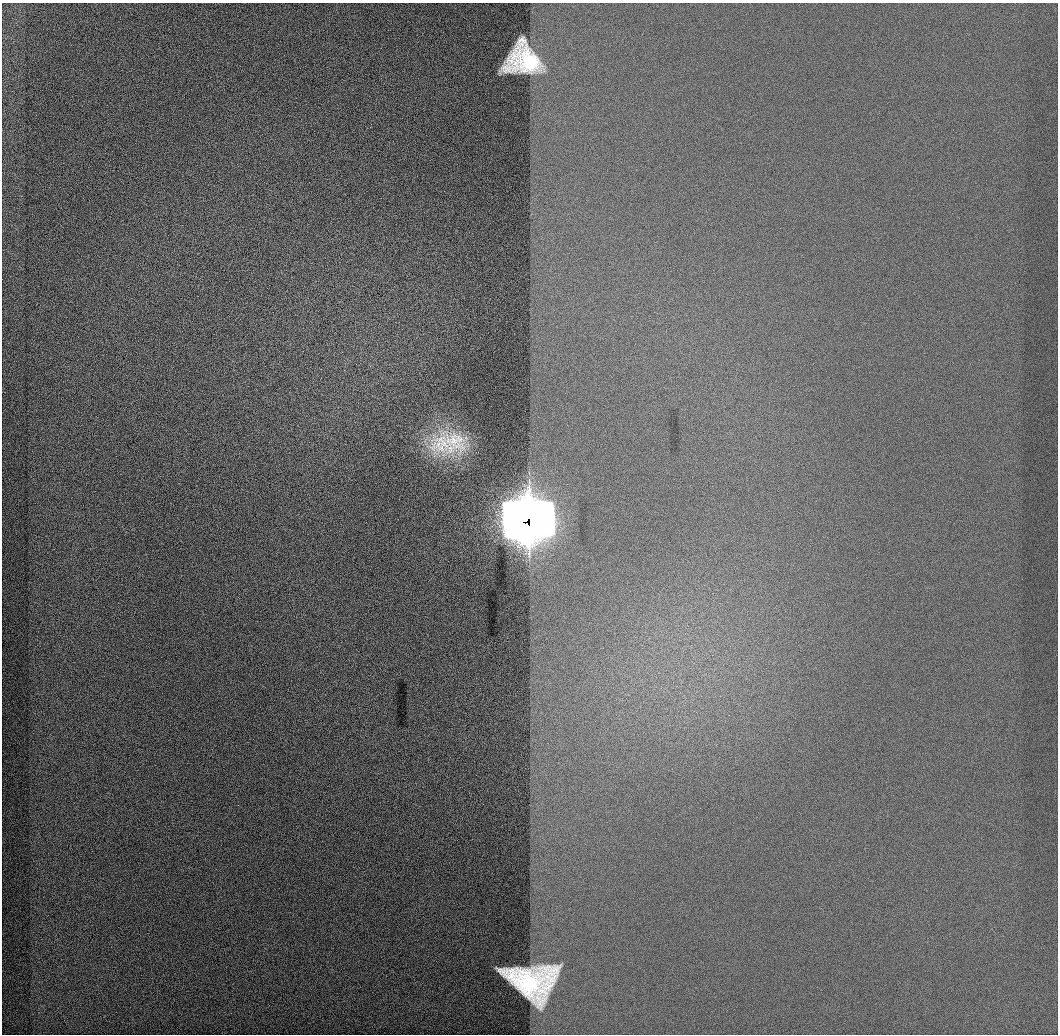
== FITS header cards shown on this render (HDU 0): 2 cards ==
NAXIS1  =                 1056 / Length of Axis 1 (Serial)
NAXIS2  =                 1032 / Length of Axis 2 (Parallel)

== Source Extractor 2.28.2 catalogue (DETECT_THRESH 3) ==
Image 1056 x 1032 px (HDU 0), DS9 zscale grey, 1 PNG px = 1 image px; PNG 1060 x 1036 px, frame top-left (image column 1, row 1032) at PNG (2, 3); no overlay
Background 522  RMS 3.5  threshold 10.6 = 3 sigma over >= 5 px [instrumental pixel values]
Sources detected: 8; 3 with non-positive FLUX_AUTO (blend fragments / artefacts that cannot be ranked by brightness) are not listed; the other 5 listed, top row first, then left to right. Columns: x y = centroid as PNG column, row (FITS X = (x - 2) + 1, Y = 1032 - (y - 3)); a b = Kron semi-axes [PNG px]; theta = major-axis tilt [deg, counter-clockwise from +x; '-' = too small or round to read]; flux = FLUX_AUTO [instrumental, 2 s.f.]
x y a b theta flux
530 62 19 13 -17 77000
454 441 42 28 -39 14000
441 443 41 34 54 16000
532 522 18 16 -69 280000
530 983 25 18 -12 110000
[3 non-positive-flux detections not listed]